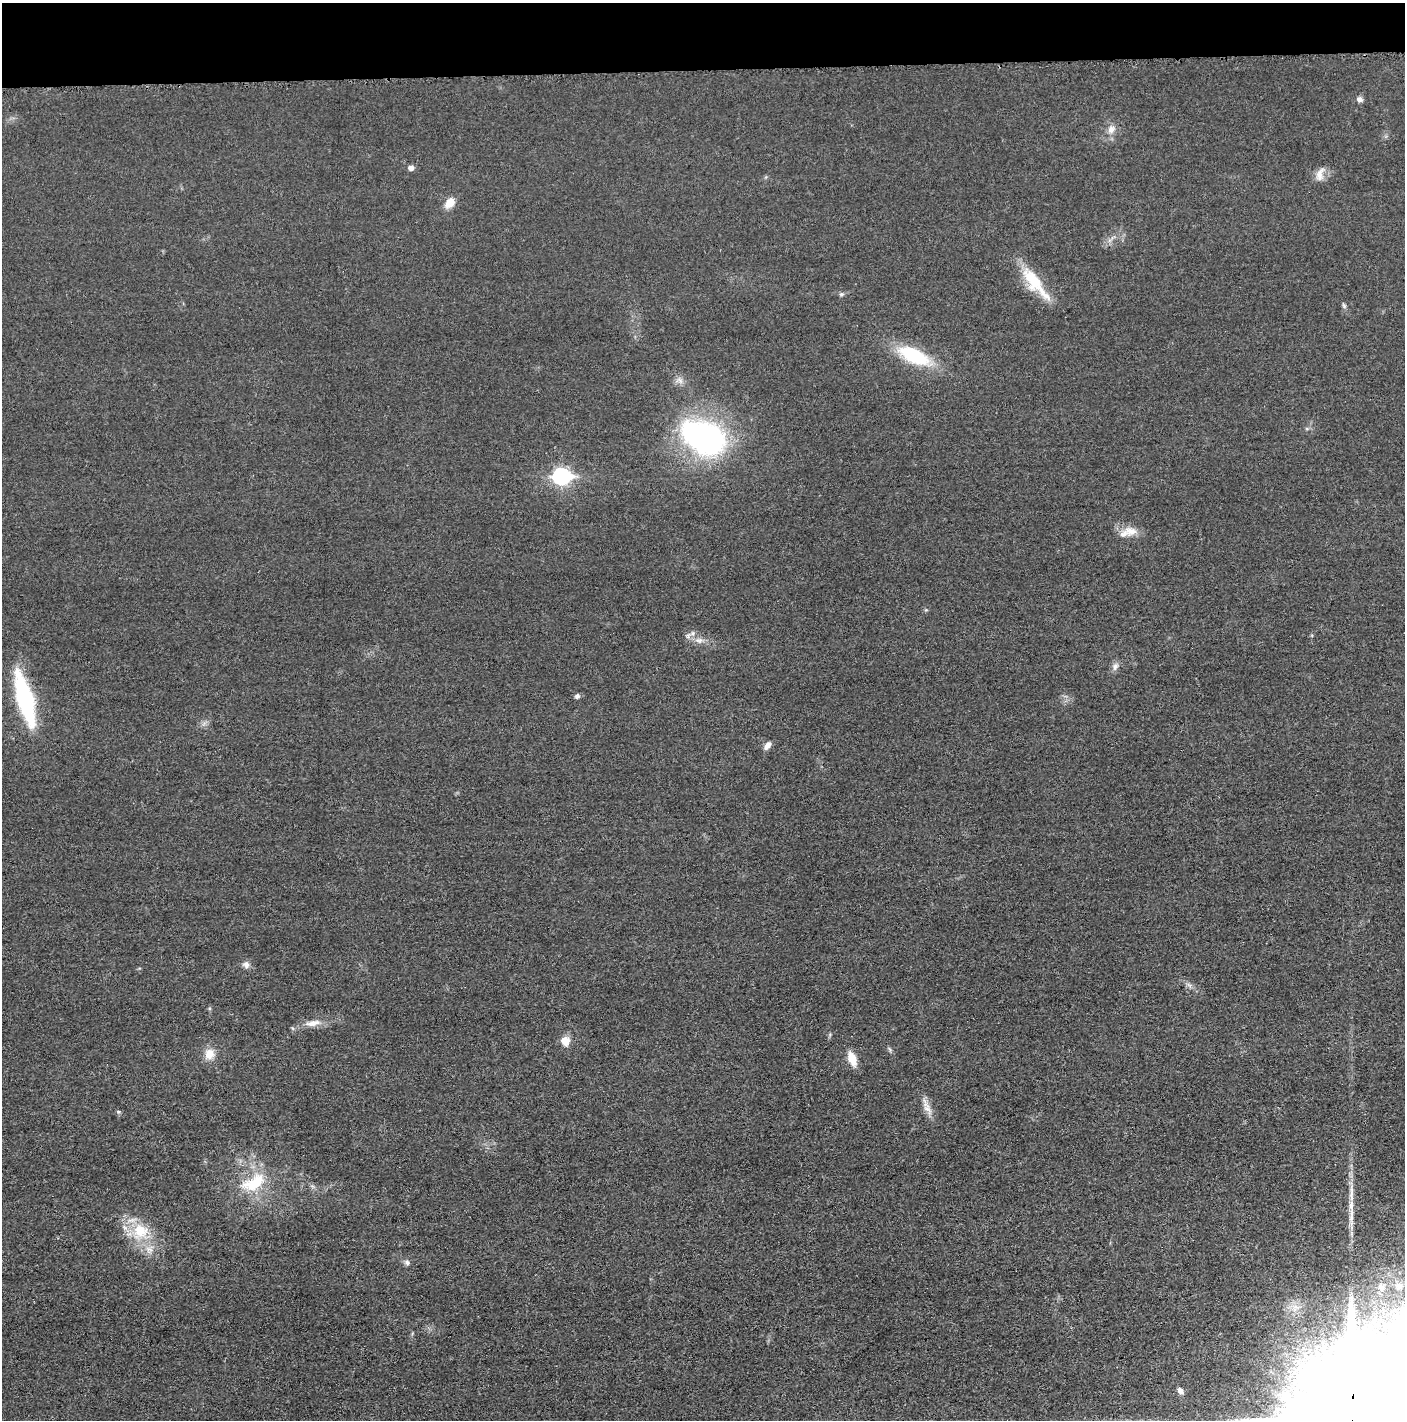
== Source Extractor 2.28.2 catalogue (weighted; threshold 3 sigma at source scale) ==
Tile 2 of 3 x 3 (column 2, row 1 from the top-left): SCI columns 1416-2818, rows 2845-4262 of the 4234 x 4262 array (HDU 1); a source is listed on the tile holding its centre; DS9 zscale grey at full resolution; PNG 1407 x 1422 px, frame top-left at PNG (2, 3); no overlay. Shown black and unused: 5% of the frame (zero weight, under 3 of 5 exposures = <1% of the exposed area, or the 3 px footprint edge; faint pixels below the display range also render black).
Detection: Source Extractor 2.28.2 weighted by HDU 2 'WHT'; one run over the whole footprint, this tile lists its part. Background 0.0176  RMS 0.0046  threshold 0.0208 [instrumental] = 3 sigma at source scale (4.5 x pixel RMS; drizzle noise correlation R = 1.50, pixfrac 1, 0.05/0.05 arcsec/px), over >= 5 px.
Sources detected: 33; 2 inside a brighter listed object's ellipse — not listed separately; the other 31 listed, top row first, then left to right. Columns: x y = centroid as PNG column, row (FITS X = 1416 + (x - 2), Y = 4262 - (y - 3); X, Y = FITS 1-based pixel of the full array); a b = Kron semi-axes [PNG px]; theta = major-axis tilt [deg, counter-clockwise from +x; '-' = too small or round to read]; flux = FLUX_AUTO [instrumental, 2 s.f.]
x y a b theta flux
1360 99 7 6 - 1.7
1111 129 12 9 62 3.2
411 168 5 5 - 2.2
1320 174 20 9 74 4
450 203 13 9 54 5.3
1031 280 65 13 -51 17
841 294 7 5 19 0.87
1344 306 8 5 -55 0.88
914 356 32 15 -25 30
703 437 53 32 -26 100
562 476 8 7 - 110
1131 531 19 12 -9 5.6
692 633 7 6 - 1.3
699 640 10 6 -2 2.1
1115 666 10 7 61 1.9
577 696 5 5 - 1.4
25 699 55 15 -75 53
768 745 10 6 50 2.5
246 964 10 7 -67 2
313 1023 22 8 11 4.7
565 1041 11 10 - 4.6
209 1054 14 12 78 5.3
852 1059 15 8 -68 7.1
927 1108 18 9 -59 4.1
118 1112 5 3 - 0.54
253 1183 40 19 28 18
1351 1206 17 6 -88 3.9
140 1231 23 22 - 17
407 1262 7 6 - 1.2
1381 1287 10 10 - 3.1
1180 1391 9 6 -49 2